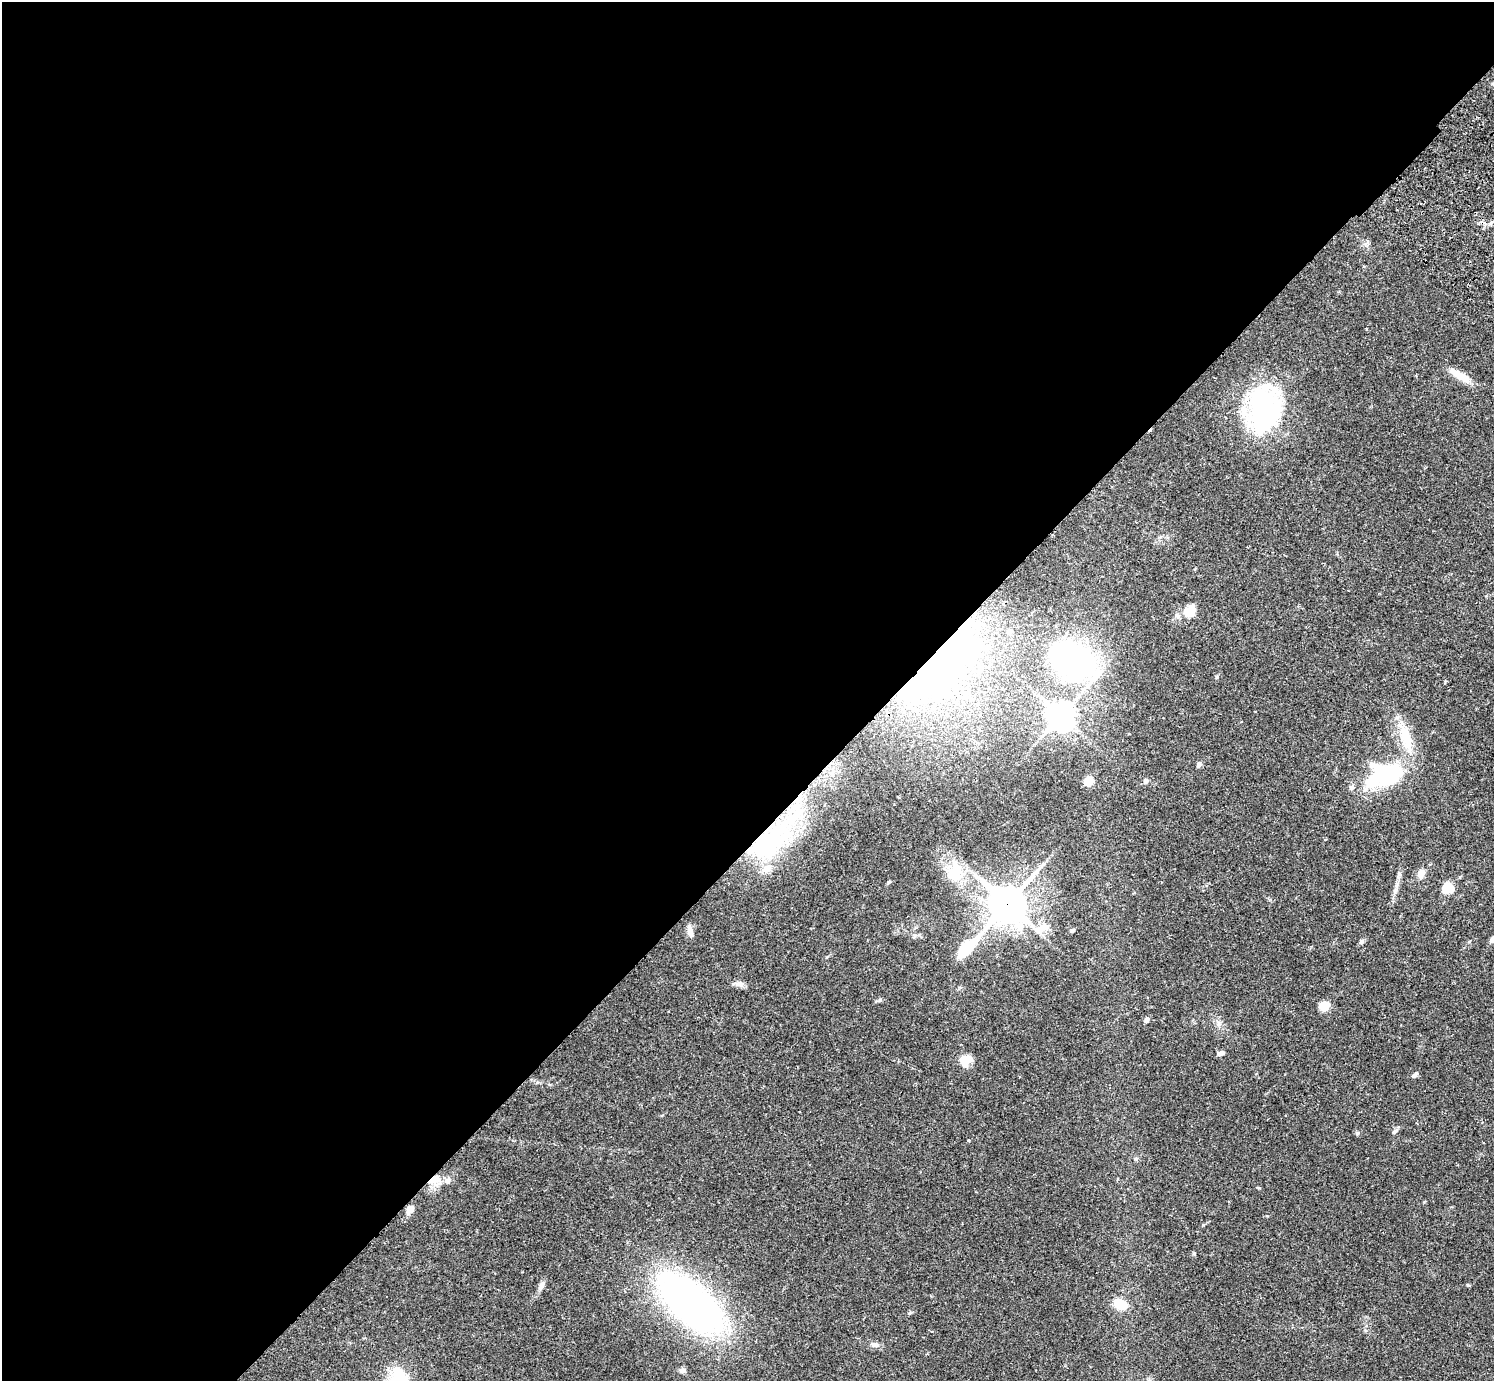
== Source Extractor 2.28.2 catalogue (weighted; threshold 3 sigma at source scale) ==
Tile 5 of 4 x 4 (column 1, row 2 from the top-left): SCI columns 46-1537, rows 3106-4484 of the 6059 x 6068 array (HDU 1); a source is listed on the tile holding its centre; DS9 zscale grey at full resolution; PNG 1496 x 1383 px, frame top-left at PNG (2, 2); no overlay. Shown black and unused: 60% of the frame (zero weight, under 2 of 3 exposures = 3% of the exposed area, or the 3 px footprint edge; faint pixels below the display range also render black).
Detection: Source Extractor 2.28.2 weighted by HDU 2 'WHT'; one run over the whole footprint, this tile lists its part. Background 0.111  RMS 0.0067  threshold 0.0302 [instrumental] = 3 sigma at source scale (4.5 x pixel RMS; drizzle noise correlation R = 1.50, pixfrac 1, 0.05/0.05 arcsec/px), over >= 5 px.
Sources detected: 51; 2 inside a brighter object's white glare — not listed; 5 inside a brighter listed object's ellipse — not listed separately; the other 44 listed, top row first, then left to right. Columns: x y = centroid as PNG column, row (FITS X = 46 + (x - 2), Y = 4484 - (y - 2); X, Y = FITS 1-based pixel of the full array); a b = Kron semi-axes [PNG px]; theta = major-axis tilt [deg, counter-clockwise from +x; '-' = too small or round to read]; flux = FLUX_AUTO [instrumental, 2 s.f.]
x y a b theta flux
1459 375 25 9 -31 10
1264 409 50 34 82 110
1189 611 14 12 39 10
1009 631 5 4 - 2.4
1071 659 26 18 -37 200
939 663 83 33 46 300
1217 677 6 4 88 0.77
1060 716 9 8 - 760
1405 736 34 15 -68 18
1199 764 6 6 - 1.4
1386 774 42 31 12 64
1089 780 5 5 - 21
1146 781 6 6 - 1.5
1325 839 4 3 - 0.51
763 845 85 36 42 110
954 873 25 18 50 17
1421 874 11 8 66 3.7
889 882 5 4 - 0.81
1448 888 14 12 9 10
1007 904 13 12 - 1300
1043 928 17 9 19 6.7
1073 930 6 4 30 1
690 932 16 6 -76 3.4
1493 939 8 6 56 2.9
1361 942 6 6 - 1.5
967 947 39 10 46 30
739 984 11 8 6 3
1324 1006 11 10 - 6.7
1146 1020 7 6 - 1.6
1218 1024 9 5 85 2.1
1220 1053 8 5 15 2.5
968 1059 13 11 -30 6.1
1415 1075 9 4 37 1.3
1395 1131 11 4 40 1.4
1357 1133 5 5 - 0.9
968 1140 4 2 - 0.46
435 1180 17 9 14 8.8
410 1209 11 7 56 4
541 1285 12 6 65 2.9
1468 1285 5 4 - 0.63
691 1303 69 32 -41 290
1120 1304 16 10 -26 13
875 1345 10 6 -9 2.2
682 1370 8 6 44 1.8
Overlapping masked pixels (flux is a lower limit): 4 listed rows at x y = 939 663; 763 845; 1007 904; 435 1180
Isophote crosses this tile's border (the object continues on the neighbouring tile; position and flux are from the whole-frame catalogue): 1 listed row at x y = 1493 939
Unlisted compact peaks at least as high as the median listed source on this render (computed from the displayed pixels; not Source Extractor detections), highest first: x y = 1194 1253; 880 1000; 1259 1188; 909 1313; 1203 1225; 1267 1216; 915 935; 1469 942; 1366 329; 1424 1202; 1135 1159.